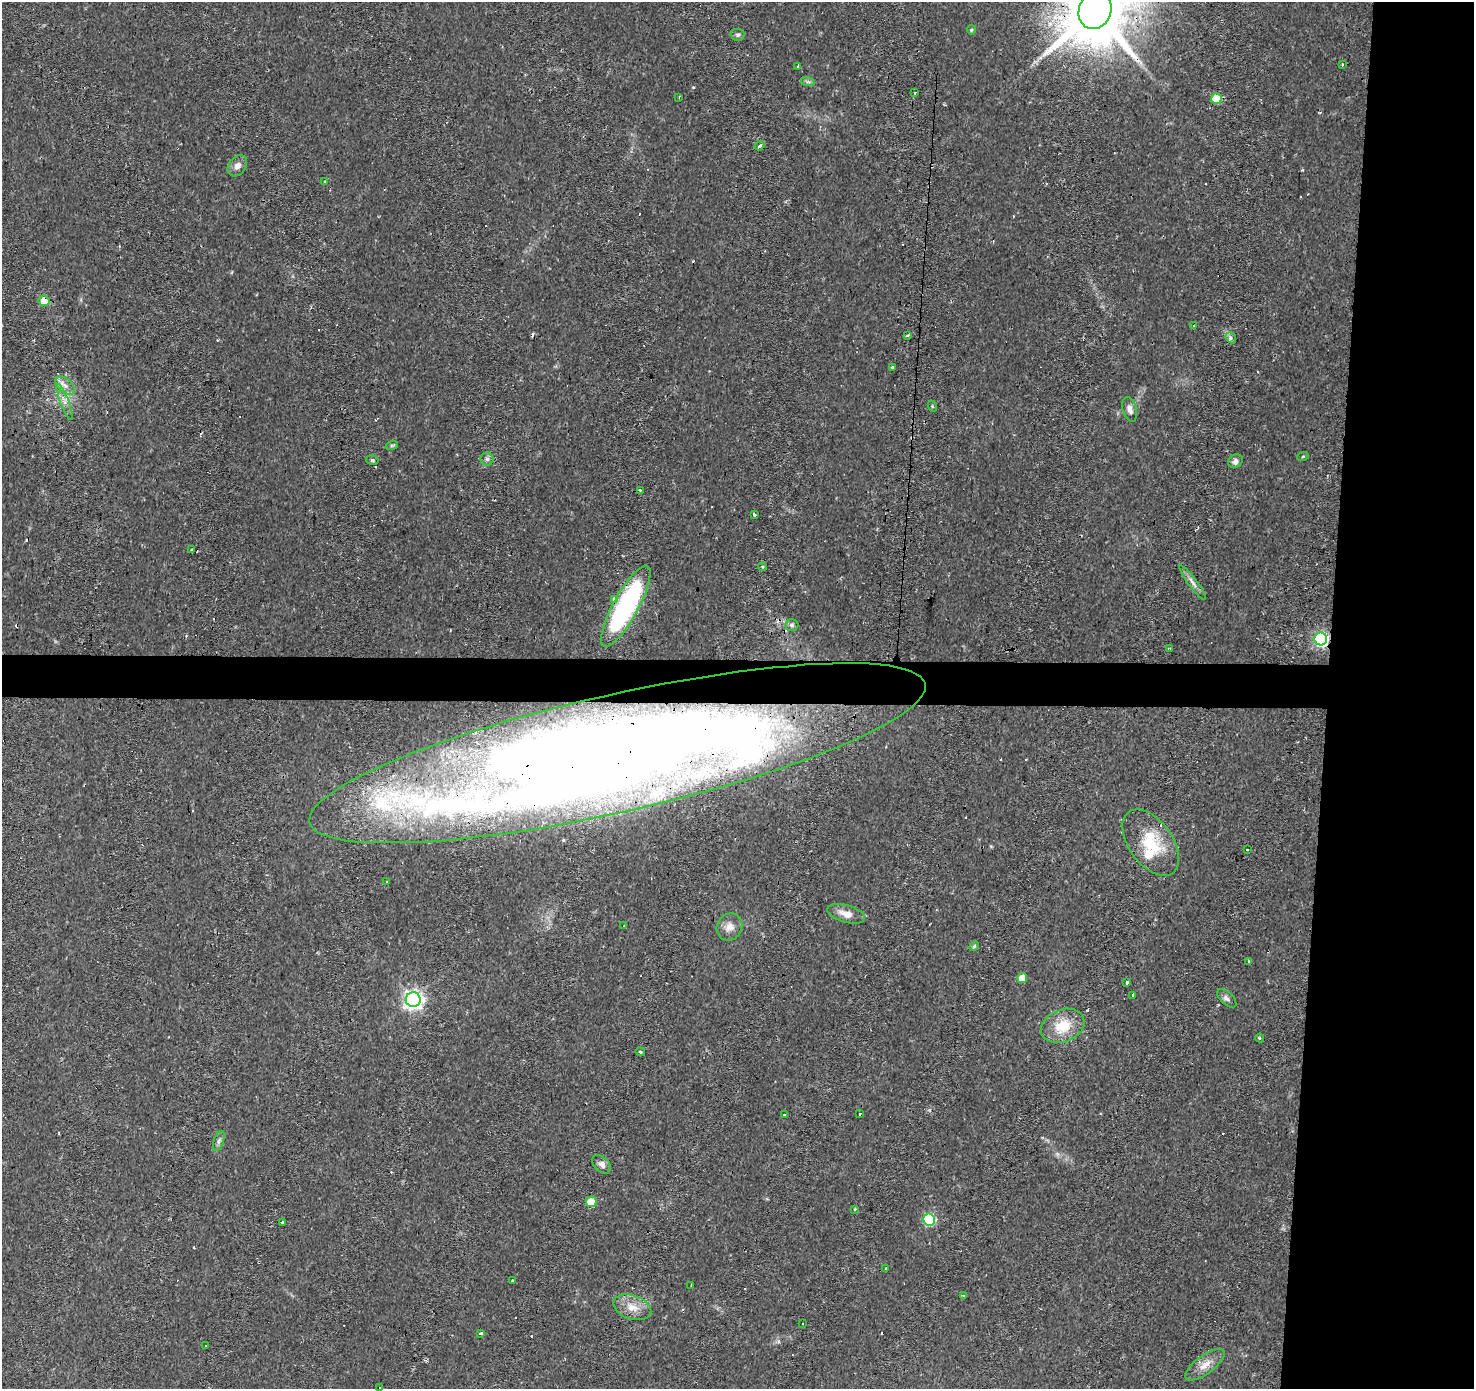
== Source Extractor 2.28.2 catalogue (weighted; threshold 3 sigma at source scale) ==
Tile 6 of 3 x 3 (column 3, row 2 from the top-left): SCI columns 2946-4417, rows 1614-3000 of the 4422 x 4663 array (HDU 1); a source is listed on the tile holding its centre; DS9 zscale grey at full resolution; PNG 1476 x 1391 px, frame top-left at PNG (2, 2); each listed source drawn as its Kron ellipse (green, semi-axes under 4 px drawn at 4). Shown black and unused: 13% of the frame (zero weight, under 2 of 3 exposures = <1% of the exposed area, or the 3 px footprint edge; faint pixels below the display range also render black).
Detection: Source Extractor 2.28.2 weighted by HDU 2 'WHT'; one run over the whole footprint, this tile lists its part. Background 0.0434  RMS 0.0035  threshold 0.0159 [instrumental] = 3 sigma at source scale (4.5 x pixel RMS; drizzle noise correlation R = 1.50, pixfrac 1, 0.0396/0.0396 arcsec/px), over >= 5 px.
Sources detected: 103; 1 inside a brighter object's white glare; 29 cosmic-ray / hot-pixel residue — neither listed nor drawn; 2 inside a brighter listed object's ellipse — not listed separately; the other 71 listed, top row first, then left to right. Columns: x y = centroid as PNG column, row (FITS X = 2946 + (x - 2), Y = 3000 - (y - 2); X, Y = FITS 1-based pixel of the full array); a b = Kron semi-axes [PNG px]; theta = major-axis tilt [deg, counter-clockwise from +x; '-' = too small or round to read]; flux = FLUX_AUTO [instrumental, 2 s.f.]
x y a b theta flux
1095 10 19 16 66 3700
971 30 5 4 - 0.43
737 35 7 6 - 0.72
1342 64 4 3 - 0.45
798 67 3 3 - 0.87
808 82 7 4 -18 0.71
914 93 3 3 - 1.7
679 98 4 2 - 0.35
1216 99 5 5 - 11
759 146 5 4 - 0.9
237 166 11 8 52 2.1
325 182 4 3 - 1.4
44 301 5 5 - 6.3
1193 326 4 3 - 0.49
907 336 3 2 - 0.79
1231 338 6 4 -49 0.79
893 367 3 3 - 0.59
65 385 11 6 -41 2.3
65 402 19 4 -68 1.8
932 406 6 3 -72 0.35
1130 409 12 7 -74 1.8
392 445 6 4 18 0.5
1303 456 5 3 - 0.34
487 459 6 6 - 0.92
372 460 6 5 - 0.56
1235 461 7 6 - 1.3
640 490 3 3 - 0.94
754 515 3 3 - 1.8
191 550 3 3 - 0.35
762 567 4 4 - 0.42
1192 582 21 4 -53 2
615 599 4 3 - 9
626 606 46 12 61 66
792 625 6 6 - 0.79
1321 639 6 6 - 78
1170 649 3 3 - 0.9
617 753 315 58 13 910
1151 843 38 22 -54 16
1247 850 3 3 - 0.94
386 881 3 3 - 0.69
846 914 19 8 -16 3.5
624 926 4 2 - 0.32
729 927 14 12 56 3.2
974 946 5 4 - 0.51
1249 961 3 3 - 0.68
1022 978 5 5 - 5
1126 982 3 3 - 7.5
1132 995 3 3 - 3.9
1227 998 12 6 -43 1.2
413 1000 7 7 - 160
1063 1026 22 16 22 9.6
1260 1038 4 4 - 0.46
640 1052 5 4 - 0.59
859 1113 3 3 - 1.5
784 1115 3 3 - 1.2
219 1141 10 5 71 1.2
602 1164 11 7 -44 1.7
591 1202 5 5 - 11
854 1209 3 2 - 0.35
929 1219 6 6 - 30
282 1222 3 3 - 1.6
886 1269 4 2 - 1.1
513 1281 3 3 - 1.6
691 1285 3 2 - 0.27
963 1296 3 3 - 0.48
632 1307 20 12 -19 4.8
803 1324 3 2 - 0.29
481 1334 4 3 - 1.3
206 1346 3 2 - 0.36
1205 1365 23 9 37 4.2
379 1388 3 2 - 0.49
Overlapping masked pixels (flux is a lower limit): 5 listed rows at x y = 1095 10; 44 301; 626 606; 1321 639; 617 753
Isophote crosses this tile's border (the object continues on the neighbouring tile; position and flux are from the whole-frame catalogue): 3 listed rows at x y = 1095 10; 617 753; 379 1388